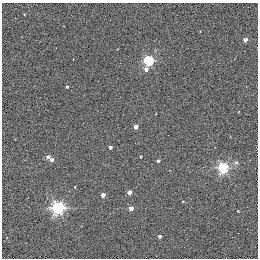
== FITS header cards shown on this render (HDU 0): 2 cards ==
NAXIS1  =                  256 / STANDARD FITS FORMAT
NAXIS2  =                  256 / STANDARD FITS FORMAT

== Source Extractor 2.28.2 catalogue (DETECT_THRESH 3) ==
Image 256 x 256 px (HDU 0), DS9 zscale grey, 1 PNG px = 1 image px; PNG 260 x 260 px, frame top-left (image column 1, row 256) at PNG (2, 3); no overlay
Background 0.262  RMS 4.9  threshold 14.8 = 3 sigma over >= 5 px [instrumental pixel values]
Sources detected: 20; all 20 listed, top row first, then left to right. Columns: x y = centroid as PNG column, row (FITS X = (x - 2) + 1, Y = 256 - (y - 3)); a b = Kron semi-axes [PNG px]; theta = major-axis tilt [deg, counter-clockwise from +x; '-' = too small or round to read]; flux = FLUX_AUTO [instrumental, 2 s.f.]
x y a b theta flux
24 14 3 2 - 250
245 40 4 3 - 2000
148 61 5 4 - 30000
146 69 5 4 - 1500
67 87 3 3 - 440
135 127 4 3 - 2900
110 147 3 3 - 1200
140 156 3 2 - 340
48 157 5 4 - 1100
51 160 4 4 - 1300
158 161 3 3 - 780
236 162 7 5 89 810
223 168 5 5 - 38000
75 187 2 2 - 260
129 192 4 3 - 2600
103 195 4 3 - 2500
58 208 5 5 - 61000
131 208 4 3 - 2500
238 211 3 2 - 250
159 236 3 3 - 1100

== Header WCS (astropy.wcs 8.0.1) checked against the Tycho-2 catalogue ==
Header WCS as astropy/WCSLIB reads it (applying the file's SIP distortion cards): RA---TAN-SIP/DEC--TAN-SIP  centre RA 20:00:38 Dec +22:42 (300.16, +22.70 deg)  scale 1.22 arcsec/px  FOV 5.2' x 5.2'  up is +79 deg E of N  parity normal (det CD < 0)
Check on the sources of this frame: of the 20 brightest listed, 3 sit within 1.5 arcsec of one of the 5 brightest Tycho-2 stars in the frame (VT <= 11.35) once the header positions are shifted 0.49 arcsec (0.43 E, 0.23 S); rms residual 0.43 arcsec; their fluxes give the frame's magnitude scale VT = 19.66 - 2.5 log10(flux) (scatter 0.09 mag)
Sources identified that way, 3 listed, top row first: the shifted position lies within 1.5 arcsec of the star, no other Tycho-2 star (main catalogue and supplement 1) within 3.0 arcsec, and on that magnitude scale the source's flux lands within +1.5 / -3 mag of the star's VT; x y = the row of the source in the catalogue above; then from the Tycho-2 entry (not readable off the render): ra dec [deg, ICRS J2000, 3 dp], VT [Tycho-2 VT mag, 2 dp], TYC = Tycho-2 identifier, HIP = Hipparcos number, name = IAU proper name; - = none
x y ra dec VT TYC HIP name
135 127 300.159 +22.702 11.00 2141-1346-1 - -
75 187 300.142 +22.678 11.35 2141-1182-1 - -
103 195 300.137 +22.687 11.25 2141-1124-1 - -